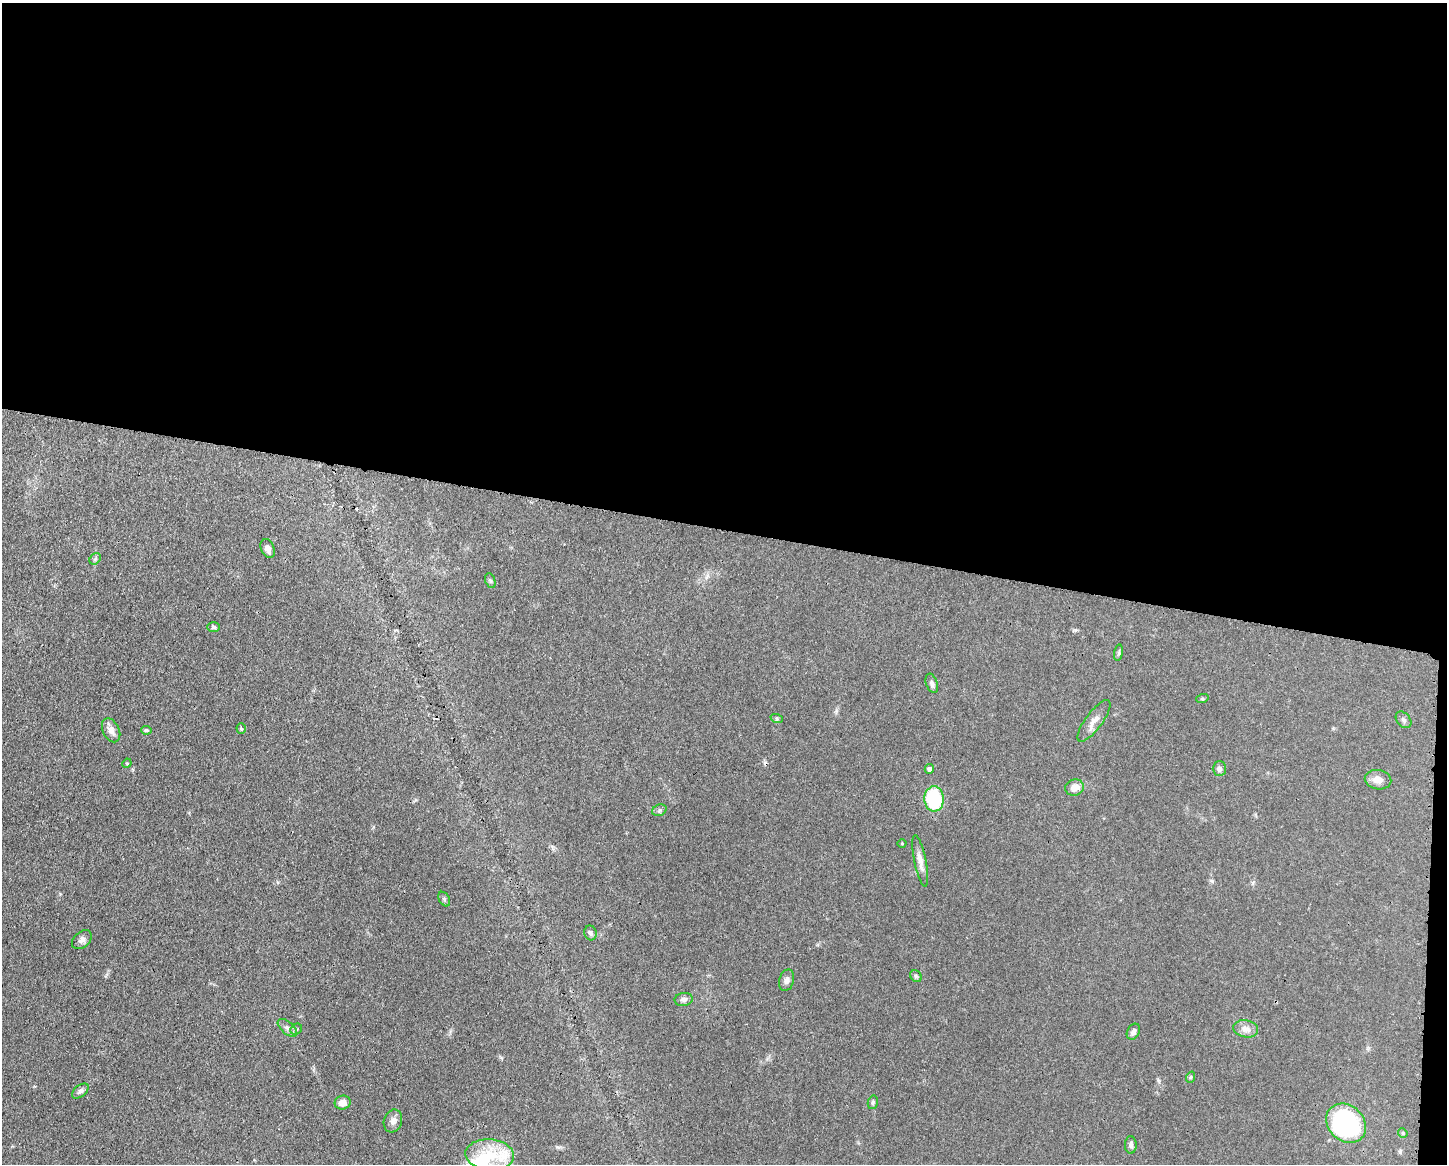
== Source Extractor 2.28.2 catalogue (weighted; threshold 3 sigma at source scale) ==
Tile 3 of 3 x 4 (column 3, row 1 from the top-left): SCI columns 3008-4452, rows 3485-4646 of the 4681 x 4648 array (HDU 1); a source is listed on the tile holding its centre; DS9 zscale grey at full resolution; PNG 1449 x 1166 px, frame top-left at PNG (2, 3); each listed source drawn as its Kron ellipse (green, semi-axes under 4 px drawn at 4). Shown black and unused: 46% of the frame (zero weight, under 3 of 4 exposures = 1% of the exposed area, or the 3 px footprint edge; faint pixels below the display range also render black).
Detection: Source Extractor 2.28.2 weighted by HDU 2 'WHT'; one run over the whole footprint, this tile lists its part. Background 0.0597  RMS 0.0043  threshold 0.0191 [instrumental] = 3 sigma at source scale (4.5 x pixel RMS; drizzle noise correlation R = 1.50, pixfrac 1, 0.05/0.05 arcsec/px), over >= 5 px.
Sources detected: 41; all 41 listed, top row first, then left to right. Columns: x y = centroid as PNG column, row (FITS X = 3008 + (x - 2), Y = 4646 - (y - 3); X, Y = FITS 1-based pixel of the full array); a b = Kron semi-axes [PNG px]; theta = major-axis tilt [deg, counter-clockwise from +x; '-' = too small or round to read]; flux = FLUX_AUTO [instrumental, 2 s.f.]
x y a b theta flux
268 549 10 6 -68 2.1
95 559 6 5 - 0.79
490 581 8 5 -70 0.75
213 627 6 5 - 0.84
1119 653 8 4 82 0.72
932 683 10 5 -70 1.3
1202 699 6 4 19 0.55
777 719 6 4 -20 0.63
1404 720 9 6 -51 1.2
1094 721 25 8 54 3.7
241 728 5 4 - 0.59
111 730 13 8 -64 2.8
146 730 5 4 - 0.72
127 763 5 4 - 0.45
929 769 5 4 - 1.3
1219 769 7 6 - 1.5
1378 780 13 9 -11 3.5
1075 787 9 8 - 3.7
934 799 12 10 -86 29
659 810 7 5 22 0.91
902 844 4 3 - 0.3
920 861 26 6 -78 3.2
444 899 8 5 -61 0.84
590 933 7 6 - 1.1
82 940 11 7 42 1.8
916 976 6 5 - 0.8
786 980 11 7 74 1.7
684 999 9 6 8 1.5
287 1028 11 6 -41 1.7
296 1029 6 5 - 0.8
1246 1029 12 8 -11 2.8
1133 1032 8 6 61 1.5
1191 1077 6 3 71 0.43
80 1091 10 5 38 1.3
873 1102 7 5 76 0.69
343 1103 8 7 - 3.1
393 1121 11 9 71 2.2
1346 1123 22 17 -43 67
1403 1133 5 4 - 0.55
1131 1145 9 6 -87 1.3
490 1155 24 15 -5 14
Overlapping masked pixels (flux is a lower limit): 1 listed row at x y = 1346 1123
Unlisted compact peaks at least as high as the median listed source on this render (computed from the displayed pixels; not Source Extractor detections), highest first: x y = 1212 881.